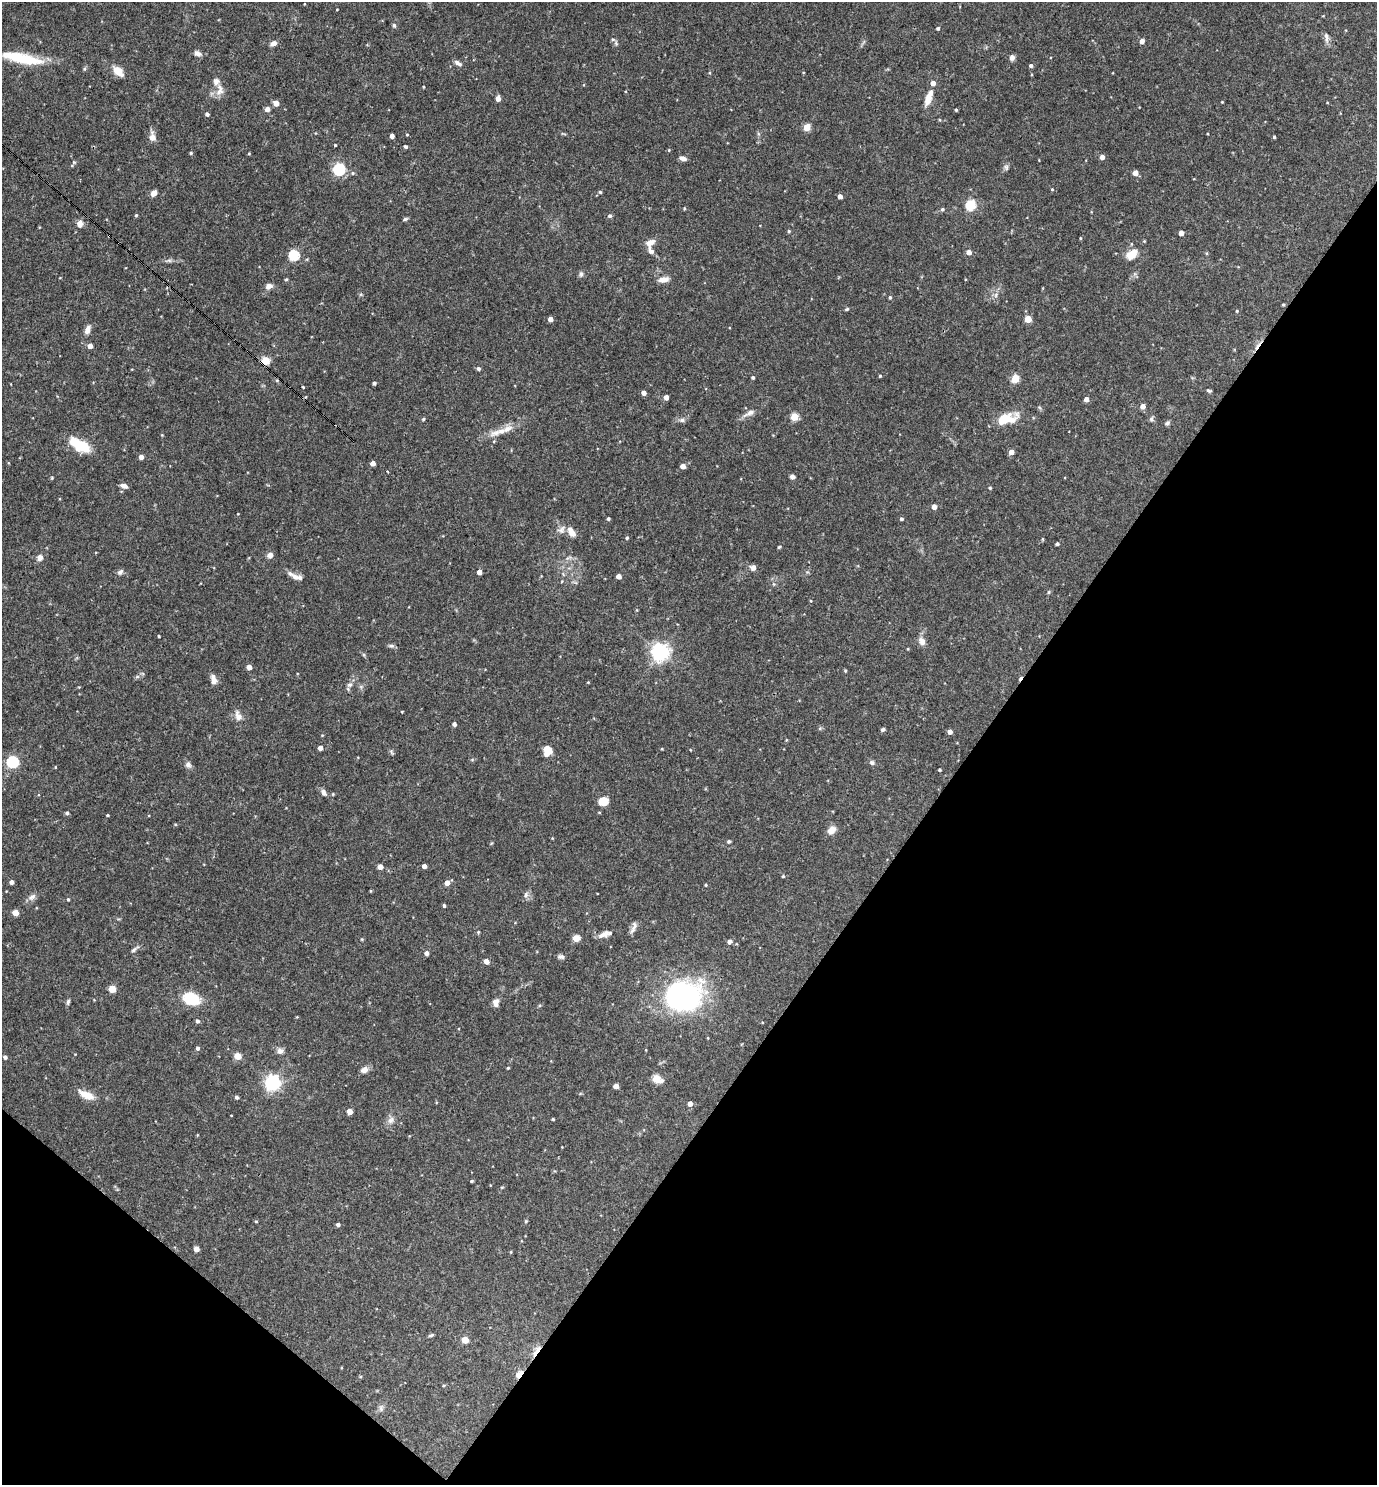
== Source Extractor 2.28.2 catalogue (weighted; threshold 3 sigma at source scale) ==
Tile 15 of 4 x 4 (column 3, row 4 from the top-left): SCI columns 2897-4271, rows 1-1483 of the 5936 x 5931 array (HDU 1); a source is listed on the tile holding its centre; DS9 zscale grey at full resolution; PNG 1379 x 1487 px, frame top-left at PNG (2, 2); no overlay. Shown black and unused: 34% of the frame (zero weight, under 3 of 4 exposures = <1% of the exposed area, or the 3 px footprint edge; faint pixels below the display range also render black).
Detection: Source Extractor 2.28.2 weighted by HDU 2 'WHT'; one run over the whole footprint, this tile lists its part. Background 0.0709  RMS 0.0035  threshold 0.0156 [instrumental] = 3 sigma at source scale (4.5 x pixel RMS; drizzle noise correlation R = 1.50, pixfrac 1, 0.05/0.05 arcsec/px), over >= 5 px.
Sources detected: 199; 1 inside a brighter object's white glare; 2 cosmic-ray / hot-pixel residue — not listed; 6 inside a brighter listed object's ellipse — not listed separately; the other 190 listed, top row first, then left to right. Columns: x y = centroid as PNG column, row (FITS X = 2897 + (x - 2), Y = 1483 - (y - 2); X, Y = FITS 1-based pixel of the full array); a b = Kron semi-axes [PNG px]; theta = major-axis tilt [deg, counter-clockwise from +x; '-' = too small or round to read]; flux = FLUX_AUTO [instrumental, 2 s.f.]
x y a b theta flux
337 9 3 2 - 0.24
394 25 6 4 -87 0.67
938 28 4 4 - 0.57
1326 37 15 5 -84 1.3
613 39 6 5 - 0.65
1142 41 4 4 - 2.3
273 43 8 6 22 1.4
198 53 10 7 -21 1.2
1012 57 6 5 - 1.3
22 58 55 12 -12 15
458 63 10 5 -30 1.2
1031 65 4 4 - 0.82
118 71 13 8 -39 4.2
424 87 3 2 - 0.29
220 90 18 9 85 2.7
928 98 18 7 70 4
498 99 4 4 - 2.4
1222 102 3 2 - 0.25
276 103 4 4 - 4
267 109 4 4 - 2
956 110 3 3 - 0.37
207 114 4 4 - 0.88
807 127 4 4 - 8.4
407 135 4 3 - 0.28
392 136 4 4 - 1.8
152 137 10 7 -85 2.5
1274 137 3 3 - 0.47
335 145 3 3 - 0.37
406 147 4 4 - 0.55
191 153 4 4 - 0.4
1102 157 4 4 - 1.8
683 158 7 5 -15 1.5
74 162 5 4 - 0.44
1006 167 8 5 -72 0.79
339 169 5 5 - 48
353 173 5 5 - 0.54
1135 173 4 4 - 3.3
1052 189 3 3 - 0.34
600 192 4 4 - 0.45
154 193 6 5 - 2.1
840 196 4 4 - 1.8
971 205 5 5 - 24
942 209 5 4 - 0.6
136 215 4 4 - 0.39
610 216 5 5 - 0.74
405 219 6 4 17 0.52
80 224 9 7 81 1.8
789 231 5 3 - 0.33
1181 233 4 4 - 2.9
1080 238 4 3 - 0.29
1144 241 4 4 - 0.29
650 243 10 7 33 2.7
651 251 10 7 -58 1.3
969 252 4 4 - 2.6
1132 254 11 7 42 5.6
294 255 5 5 - 28
169 260 7 4 -1 0.66
581 274 8 5 89 0.75
286 279 5 3 - 0.32
664 279 12 6 9 2.3
269 286 8 6 15 1.7
996 295 7 4 88 0.81
890 297 4 4 - 0.45
1283 305 4 3 - 0.38
847 309 5 4 - 0.41
1237 311 4 4 - 0.34
550 319 4 4 - 2.5
1028 319 4 4 - 7.8
87 329 10 6 68 1.9
90 346 4 4 - 2.1
265 361 5 4 - 14
478 369 4 4 - 0.88
880 376 4 3 - 0.33
753 377 3 3 - 0.58
1015 378 5 4 - 12
374 383 4 3 - 0.8
1209 391 6 4 -10 0.56
644 393 4 4 - 2.4
666 397 4 4 - 2.4
1086 399 4 4 - 2.2
1143 406 4 4 - 2.6
749 413 19 6 28 2.1
794 417 5 4 - 11
423 419 4 4 - 0.38
1006 419 24 12 13 8.4
1151 419 7 6 - 0.73
682 420 8 6 0 0.96
1167 423 7 5 22 0.72
496 433 19 8 17 3.2
80 445 20 10 -29 11
1011 452 4 4 - 2.6
141 457 4 4 - 2
373 463 4 4 - 2.4
683 466 4 4 - 2.4
792 477 5 5 - 1.1
124 486 9 5 -20 1.4
990 488 4 4 - 0.39
934 507 4 4 - 3
608 519 3 3 - 0.59
901 519 4 4 - 0.64
561 530 13 9 50 1.8
571 532 14 8 -56 2.6
627 538 4 4 - 0.44
1043 539 4 3 - 0.33
1057 544 3 3 - 0.68
779 547 5 3 - 0.37
270 555 6 6 - 1.8
40 557 7 6 - 1.7
753 567 5 5 - 2.4
120 572 8 5 44 0.99
479 572 4 4 - 2.5
618 576 4 4 - 2.5
297 577 16 6 -16 2
1049 592 5 3 - 0.35
159 636 4 2 - 0.28
922 641 12 8 -60 1.9
391 646 8 5 -12 0.76
660 652 6 6 - 150
249 667 4 4 - 2.4
845 671 4 4 - 0.37
213 680 12 6 -80 2.1
350 685 7 5 20 0.88
238 716 14 9 -69 2.3
454 724 4 4 - 1.1
883 729 5 4 - 0.62
950 732 4 4 - 1.8
320 748 4 4 - 1.7
391 751 8 4 -60 0.55
547 751 12 9 82 4
12 762 5 5 - 40
872 763 7 6 - 0.85
188 765 8 7 - 1.2
939 770 3 2 - 0.43
323 793 8 5 -65 1.2
603 801 8 7 - 5.6
67 813 5 4 - 0.6
107 815 3 2 - 0.36
831 830 12 8 43 2.1
729 841 5 5 - 0.51
424 866 4 4 - 1.7
380 867 4 4 - 2.6
783 876 4 4 - 0.4
12 882 4 4 - 1.3
447 883 5 4 - 2.4
706 885 3 3 - 0.35
526 895 7 5 71 0.97
32 897 12 6 42 1.4
68 899 4 3 - 0.4
444 906 4 3 - 0.54
15 913 4 4 - 3.6
633 927 18 5 70 1.5
478 932 4 4 - 0.33
604 934 15 7 24 2
576 938 5 4 - 7.6
729 942 5 4 - 1.5
134 949 13 4 37 0.92
427 953 4 4 - 1.5
561 956 9 5 -17 0.91
486 961 4 4 - 2.8
112 989 5 4 - 7.4
683 996 28 22 5 91
191 999 21 14 -23 8.9
68 1002 8 5 75 0.62
496 1002 9 7 88 1.8
197 1021 5 4 - 0.78
198 1048 5 4 - 0.86
280 1051 8 7 - 1.5
238 1056 5 4 - 6.2
5 1057 4 4 - 0.86
508 1068 4 3 - 0.33
364 1070 9 7 29 1.9
656 1079 6 5 - 10
272 1083 6 6 - 100
616 1086 4 4 - 2.9
86 1095 22 8 -24 3.9
236 1097 5 4 - 0.57
690 1104 4 4 - 1.9
349 1111 4 4 - 3.7
553 1119 3 2 - 0.31
391 1120 10 7 53 1.5
471 1181 4 3 - 0.37
256 1221 4 3 - 0.3
526 1221 5 4 - 0.36
338 1224 4 4 - 0.82
196 1249 4 4 - 2.7
431 1335 6 4 19 0.51
465 1340 5 4 - 6.6
536 1351 17 4 55 2.8
520 1374 7 4 55 9.7
381 1408 9 5 -71 0.86
Overlapping masked pixels (flux is a lower limit): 3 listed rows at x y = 265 361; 536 1351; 520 1374
Isophote crosses this tile's border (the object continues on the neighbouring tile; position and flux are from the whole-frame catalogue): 1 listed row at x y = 22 58